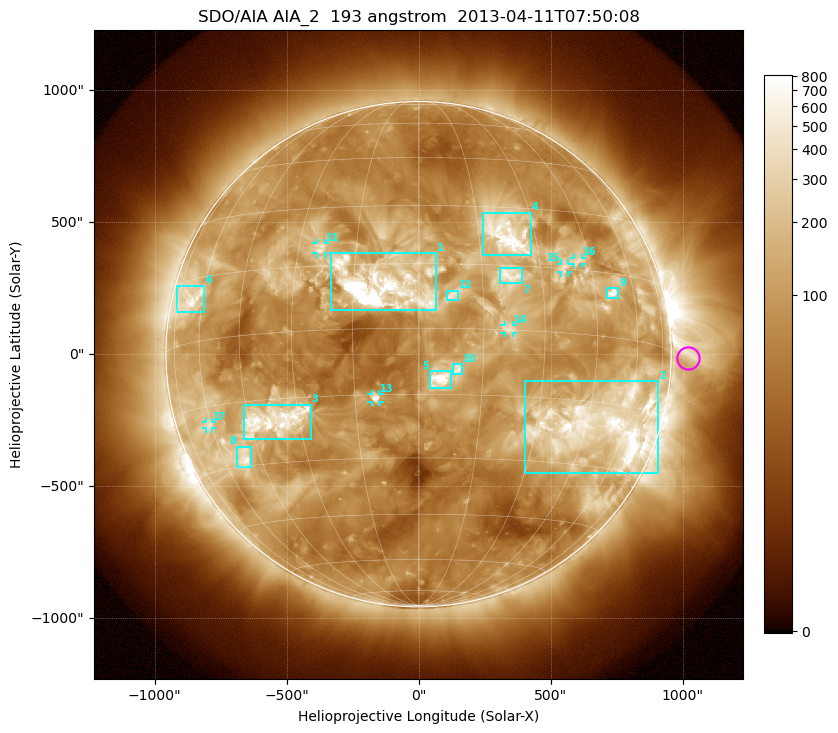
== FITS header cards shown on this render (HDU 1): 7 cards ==
TELESCOP= 'SDO/AIA'
INSTRUME= 'AIA_2'
WAVELNTH=                  193
WAVEUNIT= 'angstrom'
DATE-OBS= '2013-04-11T07:50:08.94'
CTYPE1  = 'HPLN-TAN'
CTYPE2  = 'HPLT-TAN'

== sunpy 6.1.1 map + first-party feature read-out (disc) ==
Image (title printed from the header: SDO/AIA AIA_2  193 angstrom  2013-04-11T07:50:08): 1024 x 1024 px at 2.4 arcsec/px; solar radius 957 arcsec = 399 px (full disc in frame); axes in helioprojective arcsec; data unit not stated in the header (colour bar unlabelled)
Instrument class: DISC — disc imager (sunpy class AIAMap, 193 A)
Bright regions (active regions / flare kernels): reference = the median radial profile (limb darkening/brightening removed); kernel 9 px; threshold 5 sigma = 239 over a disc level ~83.1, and >= 1.15x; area >= 12 px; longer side >= 10 px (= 24 arcsec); searched inside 0.97 R_sun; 17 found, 17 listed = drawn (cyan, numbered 1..; 6 of them under ~33 arcsec drawn as corner ticks so the feature stays visible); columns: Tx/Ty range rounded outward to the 5 arcsec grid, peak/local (2 s.f.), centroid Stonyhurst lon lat
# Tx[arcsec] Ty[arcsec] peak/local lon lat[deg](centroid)
1 -330..70 165..385 63 -8 +9
2 400..910 -450..-100 14 +52 -20
3 -665..-405 -325..-190 12 -37 -20
4 245..425 375..535 14 +22 +23
5 40..125 -130..-65 14 +5 -11
6 -915..-810 155..260 7.2 -66 +10
7 305..395 265..330 5.7 +22 +13
8 -690..-635 -430..-350 8.8 -51 -28
9 715..755 210..250 10 +51 +10
10 130..165 -75..-35 5.8 +9 -9
11 -390..-355 380..420 5.1 -24 +19
12 105..150 205..240 5.4 +8 +8
13 -180..-145 -180..-150 7.2 -10 -16
14 325..360 80..110 4.7 +21 +0
15 540..570 310..345 4.8 +37 +15
16 590..620 340..365 4.8 +41 +17
17 -805..-780 -280..-255 4.6 -61 -19
Off-limb structures (1.02-1.3 R_sun): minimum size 162 px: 3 found; the strongest spans PA ~230..305 deg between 1.02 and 1.3 R_sun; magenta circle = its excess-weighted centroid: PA ~270 deg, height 1.07 R_sun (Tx ~1020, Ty ~-15 arcsec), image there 2.9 x the reference